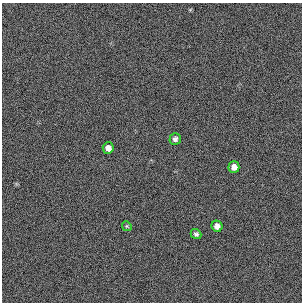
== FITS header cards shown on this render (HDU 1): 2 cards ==
NAXIS1  =                  300 / length of original image axis
NAXIS2  =                  300 / length of original image axis

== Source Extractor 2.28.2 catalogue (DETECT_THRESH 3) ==
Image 300 x 300 px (HDU 1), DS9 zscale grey, 1 PNG px = 1 image px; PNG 304 x 304 px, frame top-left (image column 1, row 300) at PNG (2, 3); each listed source drawn as its Kron ellipse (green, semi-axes under 4 px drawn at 4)
Background 385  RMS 67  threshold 200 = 3 sigma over >= 5 px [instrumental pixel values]
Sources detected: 6; all 6 listed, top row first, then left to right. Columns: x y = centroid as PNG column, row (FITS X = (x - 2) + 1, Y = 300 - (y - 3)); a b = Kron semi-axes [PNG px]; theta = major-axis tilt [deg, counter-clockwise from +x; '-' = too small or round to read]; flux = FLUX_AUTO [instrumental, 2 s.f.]
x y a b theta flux
175 139 6 5 - 14000
108 148 5 5 - 25000
234 167 5 5 - 27000
127 226 5 4 - 5500
217 226 5 5 - 26000
196 234 5 5 - 11000